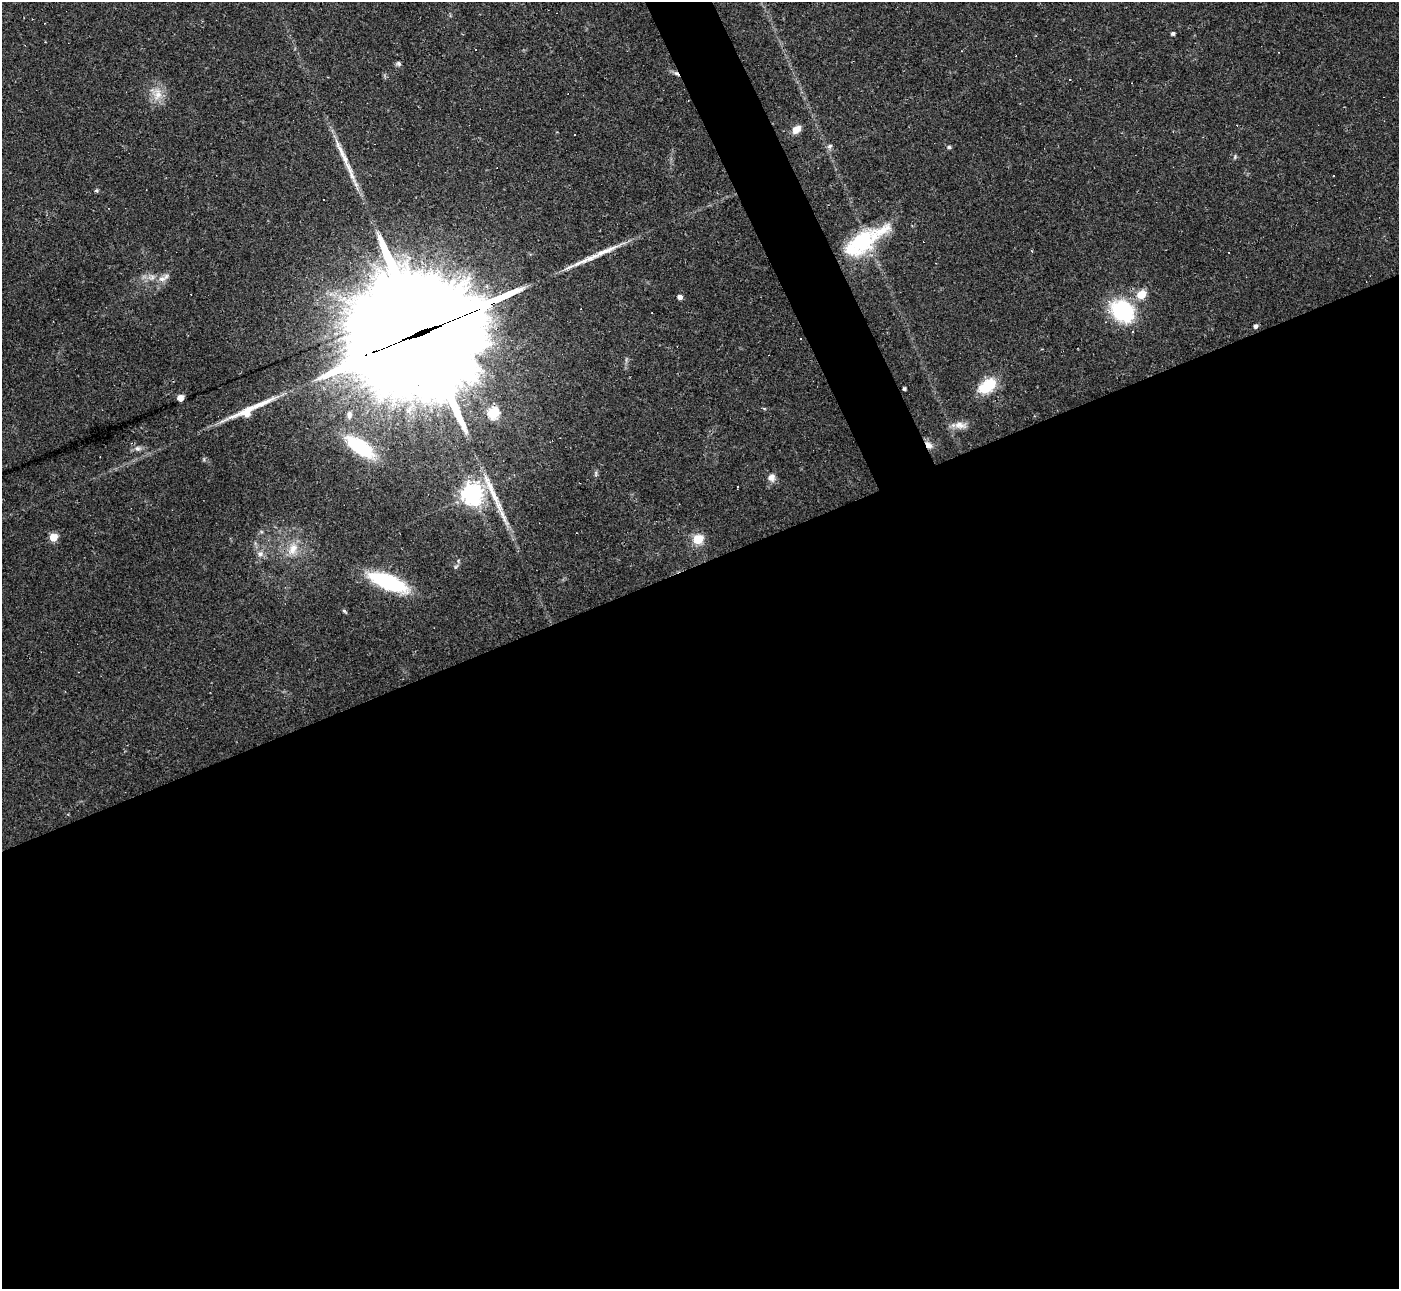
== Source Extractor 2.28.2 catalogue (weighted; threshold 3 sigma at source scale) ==
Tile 15 of 4 x 4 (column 3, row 4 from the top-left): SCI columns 2795-4191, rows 149-1435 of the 5588 x 5575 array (HDU 1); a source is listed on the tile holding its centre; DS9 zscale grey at full resolution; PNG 1401 x 1291 px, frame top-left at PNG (2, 2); no overlay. Shown black and unused: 58% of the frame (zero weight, under 2 of 3 exposures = <1% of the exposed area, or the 3 px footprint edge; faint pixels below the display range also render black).
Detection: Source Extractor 2.28.2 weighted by HDU 2 'WHT'; one run over the whole footprint, this tile lists its part. Background 0.0708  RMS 0.0057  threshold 0.0254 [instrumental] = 3 sigma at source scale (4.5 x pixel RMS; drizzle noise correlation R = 1.50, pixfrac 1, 0.05/0.05 arcsec/px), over >= 5 px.
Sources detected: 52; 9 cosmic-ray / hot-pixel residue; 2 long thin detections or spike segments (spike, bleed or trail) — not listed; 4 inside a brighter listed object's ellipse — not listed separately; the other 37 listed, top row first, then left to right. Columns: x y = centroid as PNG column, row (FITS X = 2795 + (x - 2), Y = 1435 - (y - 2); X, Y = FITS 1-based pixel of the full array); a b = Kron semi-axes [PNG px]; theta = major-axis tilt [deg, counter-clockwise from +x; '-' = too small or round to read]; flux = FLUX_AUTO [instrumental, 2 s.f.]
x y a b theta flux
1173 33 4 4 - 1.3
475 49 3 3 - 1.1
398 63 6 6 - 1.2
157 94 20 12 86 8
796 130 11 7 42 4.9
830 146 6 5 - 1.6
949 147 5 4 - 1.2
341 152 46 7 -66 11
1235 157 7 3 82 0.74
1333 176 2 2 - 0.5
861 241 35 25 35 41
162 279 10 8 5 3.5
1141 294 5 5 - 25
679 297 4 4 - 3.1
1122 311 27 21 -37 44
1255 326 4 4 - 2
425 331 90 35 22 28000
987 386 20 12 38 20
904 389 3 3 - 1.1
180 398 5 5 - 3.6
493 413 6 5 - 48
349 415 10 7 83 2.3
960 425 17 9 -7 5.2
929 445 12 7 -46 3.7
360 447 32 14 -36 36
138 448 9 7 21 2.1
771 477 10 9 - 3.4
737 487 3 3 - 4
491 489 58 8 -65 17
472 494 7 7 - 420
53 537 5 5 - 22
698 539 5 5 - 28
293 551 13 9 37 6.1
260 554 9 7 10 2.6
456 567 7 4 44 0.98
388 582 30 11 -22 67
344 611 6 4 -36 0.82
Overlapping masked pixels (flux is a lower limit): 2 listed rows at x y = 425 331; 929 445